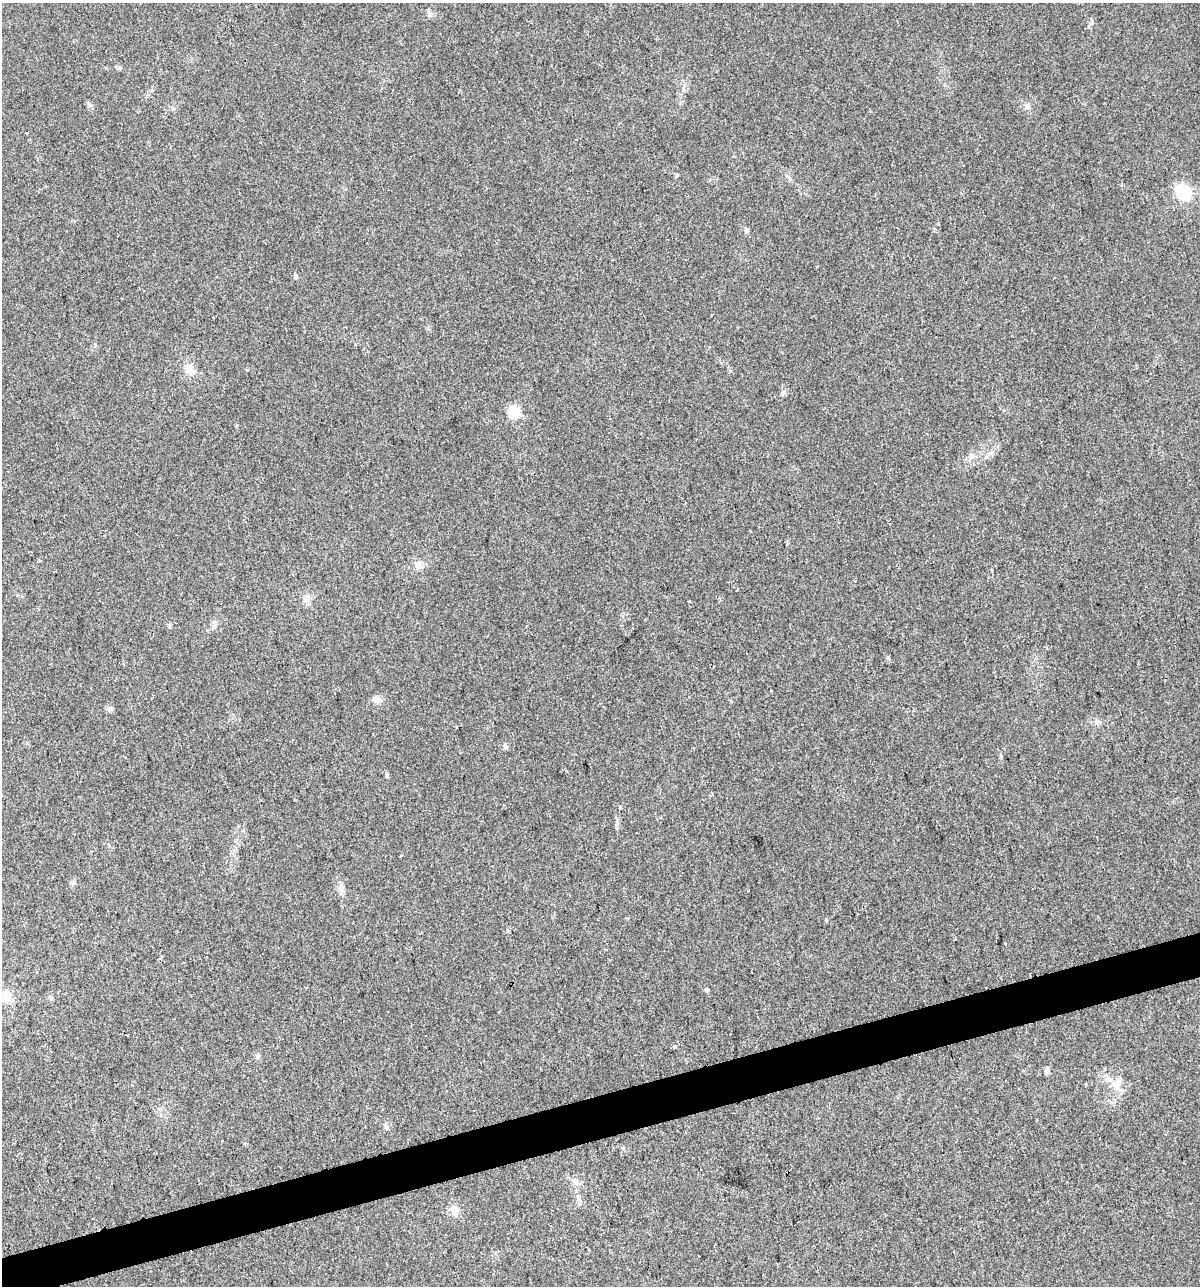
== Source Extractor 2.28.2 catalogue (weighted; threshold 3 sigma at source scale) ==
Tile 7 of 4 x 4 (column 3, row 2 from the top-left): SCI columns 2491-3688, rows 2567-3850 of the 4930 x 5133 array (HDU 1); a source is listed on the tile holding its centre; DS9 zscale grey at full resolution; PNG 1202 x 1288 px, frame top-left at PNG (2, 3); no overlay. Shown black and unused: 3% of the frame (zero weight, under 2 of 3 exposures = <1% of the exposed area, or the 3 px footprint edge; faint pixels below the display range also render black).
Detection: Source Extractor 2.28.2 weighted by HDU 2 'WHT'; one run over the whole footprint, this tile lists its part. Background 0.0328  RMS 0.0063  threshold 0.0282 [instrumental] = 3 sigma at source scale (4.5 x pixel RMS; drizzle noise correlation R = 1.50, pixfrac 1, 0.0396/0.0396 arcsec/px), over >= 5 px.
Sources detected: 33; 1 cosmic-ray / hot-pixel residue — not listed; the other 32 listed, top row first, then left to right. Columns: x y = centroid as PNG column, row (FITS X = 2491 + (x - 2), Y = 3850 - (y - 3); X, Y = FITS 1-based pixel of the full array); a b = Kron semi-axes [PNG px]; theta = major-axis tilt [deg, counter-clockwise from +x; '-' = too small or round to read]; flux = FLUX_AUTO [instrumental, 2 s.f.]
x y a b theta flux
429 13 8 4 -89 1.3
90 104 7 5 -30 1.2
1027 106 8 7 - 1.9
27 132 3 2 - 0.86
1122 185 4 3 - 1
1183 193 16 13 -63 24
746 229 7 5 -74 1.3
296 276 5 4 - 1.7
189 368 13 11 -78 6
783 392 8 5 63 1.5
514 412 6 5 - 53
418 565 11 9 -28 3.6
307 598 12 5 -73 2.5
376 699 12 8 -5 3.2
109 709 8 6 67 1.7
1097 722 8 6 55 1.8
505 746 7 5 -85 1.3
387 775 6 4 -84 1.3
619 808 4 3 - 0.85
341 888 13 7 -83 3.3
508 930 5 4 - 1.1
1005 944 3 2 - 0.88
6 996 14 11 -88 7.2
51 998 6 4 -46 0.92
673 1047 4 3 - 3.6
1047 1070 8 5 77 1.7
1116 1083 16 11 46 6.7
1085 1085 3 3 - 2.4
386 1126 9 5 -75 1.5
575 1181 11 6 -45 2.9
578 1198 8 4 -82 1.8
455 1210 12 9 -86 5.2
Unlisted compact peaks at least as high as the median listed source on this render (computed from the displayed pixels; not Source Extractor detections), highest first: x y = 706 990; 677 175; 888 658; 826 919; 1001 756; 247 370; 120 68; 257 1057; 237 425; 1089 26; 617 822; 95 345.